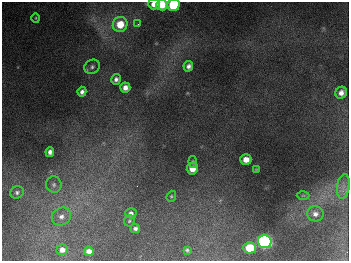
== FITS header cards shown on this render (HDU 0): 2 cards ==
NAXIS1  =                  347
NAXIS2  =                  259

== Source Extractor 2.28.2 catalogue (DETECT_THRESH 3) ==
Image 347 x 259 px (HDU 0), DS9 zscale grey, 1 PNG px = 1 image px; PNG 351 x 263 px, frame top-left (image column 1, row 259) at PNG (2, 2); each listed source drawn as its Kron ellipse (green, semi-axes under 4 px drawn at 4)
Background 674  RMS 51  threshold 154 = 3 sigma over >= 5 px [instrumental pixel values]
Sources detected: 32; all 32 listed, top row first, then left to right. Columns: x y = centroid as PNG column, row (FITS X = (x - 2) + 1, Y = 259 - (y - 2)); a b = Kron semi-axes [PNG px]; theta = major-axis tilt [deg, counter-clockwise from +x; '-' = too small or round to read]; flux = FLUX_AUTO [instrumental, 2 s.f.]
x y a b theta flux
154 4 6 5 - 3.9e+04
162 5 6 5 - 6.2e+04
173 5 6 6 - 2.5e+05
36 18 5 4 - 3.8e+03
120 24 7 7 - 8.2e+04
138 24 3 3 - 3.8e+03
188 66 5 4 - 1.3e+04
92 67 8 6 31 9.8e+03
116 79 5 5 - 1.2e+04
125 88 5 5 - 2.3e+04
82 92 5 4 - 1.3e+04
341 93 6 5 - 1.9e+04
50 152 5 4 - 1.5e+04
246 159 5 5 - 3.5e+04
193 162 6 4 -82 5.0e+03
192 169 6 5 - 3.9e+04
256 169 3 3 - 2.8e+03
54 185 8 8 - 1.2e+04
343 186 12 6 82 2.1e+04
17 192 7 6 - 9.0e+03
303 195 6 4 1 4.3e+03
171 196 5 4 - 4.9e+03
131 213 5 5 - 1.2e+04
315 214 8 7 - 1.8e+04
61 217 10 8 31 2.2e+04
129 221 6 5 - 5.5e+03
135 229 5 4 - 9.7e+03
265 241 7 6 - 1.1e+06
250 248 6 5 - 1.2e+05
62 250 5 5 - 1.9e+04
187 250 4 3 - 5.7e+03
89 251 5 4 - 2.0e+04
At the frame edge (FLAGS 8, measured only in part): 3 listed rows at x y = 154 4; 162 5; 173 5